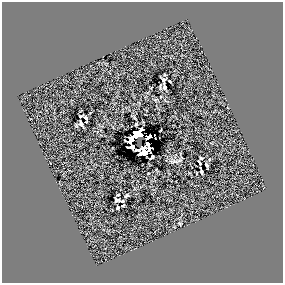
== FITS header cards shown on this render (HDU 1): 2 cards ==
NAXIS1  =                  281 /
NAXIS2  =                  281 /

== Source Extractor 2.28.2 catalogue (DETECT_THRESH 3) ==
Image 281 x 281 px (HDU 1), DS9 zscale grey, 1 PNG px = 1 image px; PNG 285 x 285 px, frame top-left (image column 1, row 281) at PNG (2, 2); no overlay
Background 0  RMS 41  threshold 124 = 3 sigma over >= 5 px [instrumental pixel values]
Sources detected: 23; all 23 listed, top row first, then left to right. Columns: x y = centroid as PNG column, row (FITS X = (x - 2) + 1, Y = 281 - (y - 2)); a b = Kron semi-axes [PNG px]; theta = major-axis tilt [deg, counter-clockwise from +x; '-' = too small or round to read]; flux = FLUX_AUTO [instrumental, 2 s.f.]
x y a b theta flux
163 80 4 3 - 4600
170 81 3 2 - 2300
164 87 4 3 - 5400
81 116 5 2 - 2200
86 117 4 3 - 3900
81 124 5 3 - 6700
138 135 10 7 25 46000
148 137 6 4 34 4800
131 140 7 3 51 16000
148 146 10 3 -73 6200
132 147 5 4 - 10000
143 150 9 8 - 62000
152 157 5 2 - 3100
201 158 3 3 - 2800
200 163 5 2 - 3300
206 165 4 2 - 4200
201 171 5 2 - 4700
118 195 3 2 - 2100
127 196 4 2 - 3300
116 200 4 4 - 4600
122 201 4 3 - 3400
118 208 3 3 - 3200
180 224 4 2 - 1700